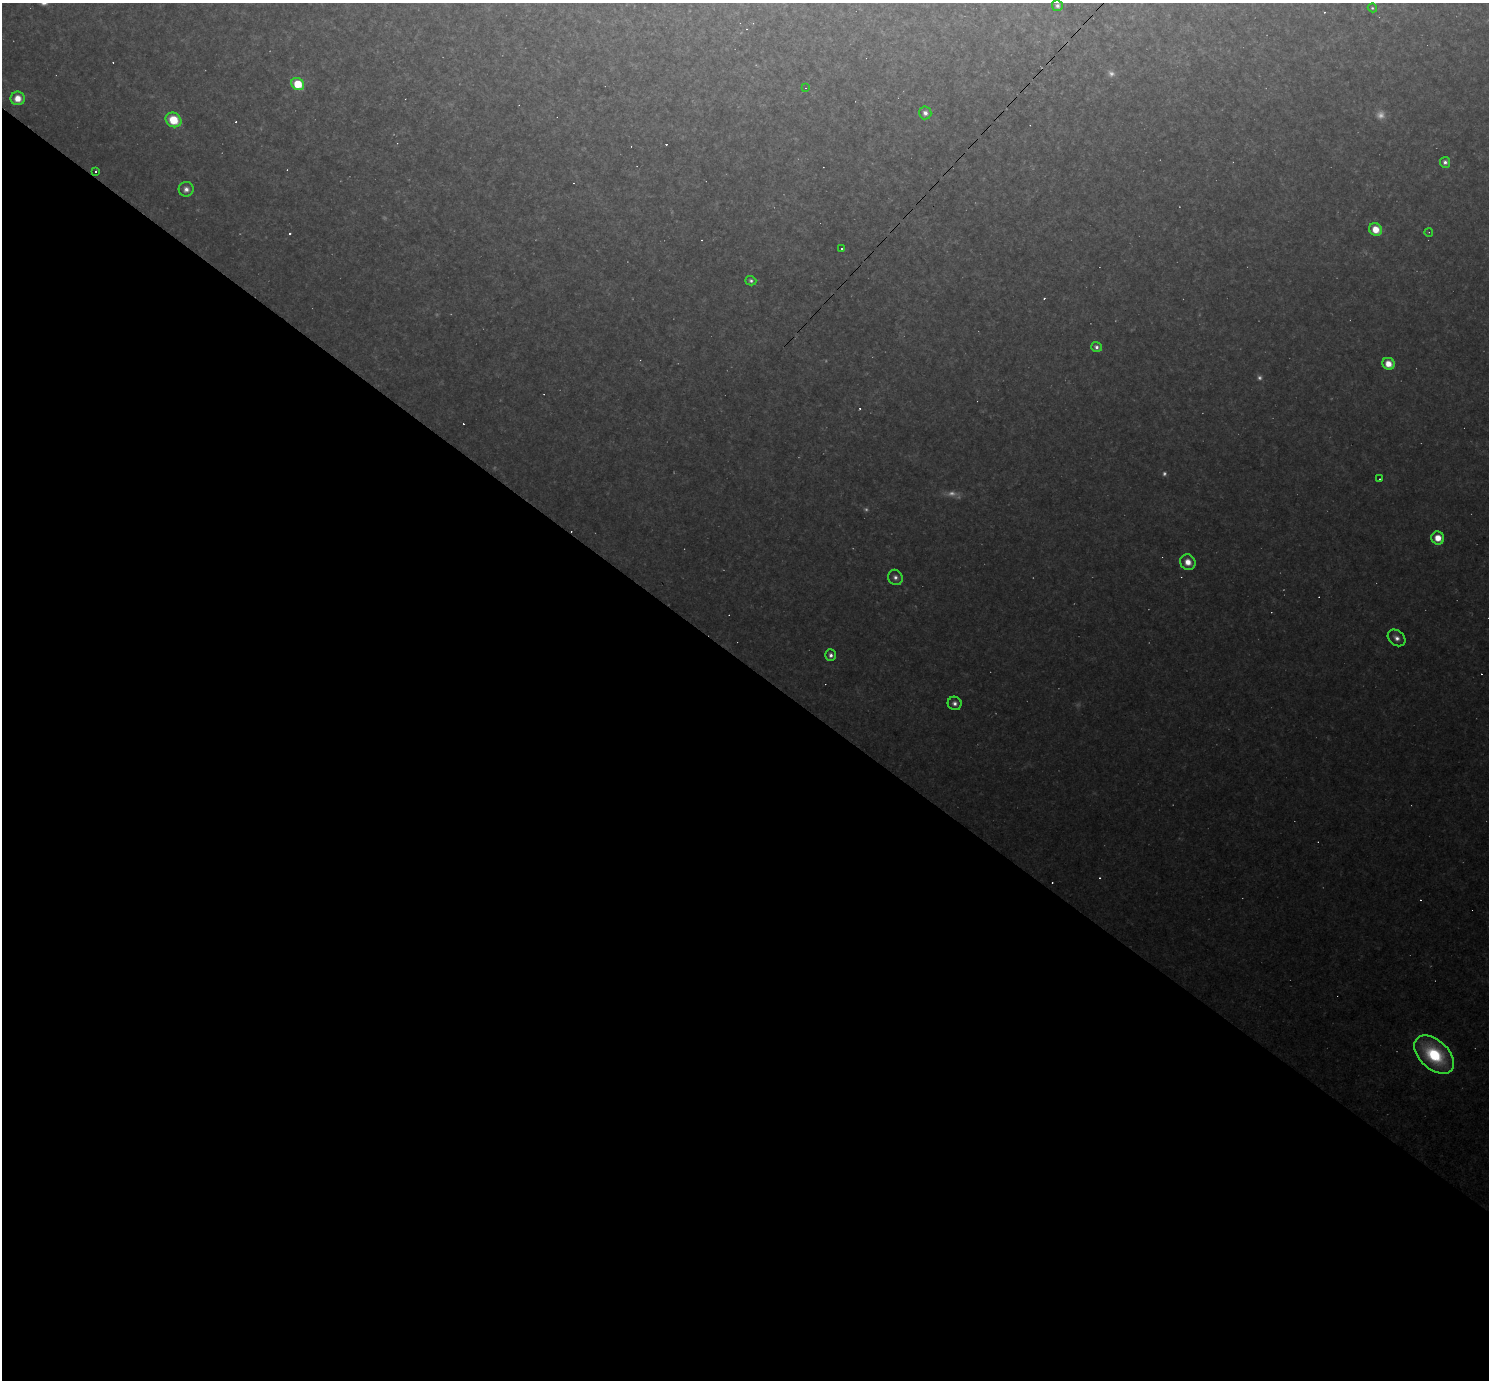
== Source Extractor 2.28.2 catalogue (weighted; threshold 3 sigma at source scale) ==
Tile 14 of 4 x 4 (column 2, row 4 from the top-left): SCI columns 1488-2974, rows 293-1670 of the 5949 x 5952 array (HDU 1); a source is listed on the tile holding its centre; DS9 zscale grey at full resolution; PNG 1491 x 1382 px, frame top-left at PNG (2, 3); each listed source drawn as its Kron ellipse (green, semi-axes under 4 px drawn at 4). Shown black and unused: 52% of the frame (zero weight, under 2 of 3 exposures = <1% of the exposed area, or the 3 px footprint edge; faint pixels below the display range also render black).
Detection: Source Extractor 2.28.2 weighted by HDU 2 'WHT'; one run over the whole footprint, this tile lists its part. Background 0.0987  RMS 0.01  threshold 0.0455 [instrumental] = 3 sigma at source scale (4.5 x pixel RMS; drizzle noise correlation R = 1.50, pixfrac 1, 0.05/0.05 arcsec/px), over >= 5 px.
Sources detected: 66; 15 too faint to see at this stretch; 27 cosmic-ray / hot-pixel residue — neither listed nor drawn; the other 24 listed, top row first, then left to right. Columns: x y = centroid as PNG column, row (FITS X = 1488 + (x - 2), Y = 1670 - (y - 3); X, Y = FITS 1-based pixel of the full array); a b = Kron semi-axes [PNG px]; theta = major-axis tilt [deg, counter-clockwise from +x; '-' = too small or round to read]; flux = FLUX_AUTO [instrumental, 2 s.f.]
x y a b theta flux
1057 6 5 5 - 4.2
1372 8 4 4 - 1.8
298 84 7 5 -43 53
806 88 4 3 - 0.76
18 98 7 7 - 18
925 113 6 6 - 7.5
174 120 8 7 - 43
1445 162 5 5 - 5.3
96 172 3 3 - 13
186 189 7 7 - 7.5
1376 230 7 6 - 22
1429 232 4 3 - 0.88
841 249 3 3 - 2.4
751 281 5 4 - 3.2
1096 347 5 5 - 4.5
1388 364 6 6 - 18
1380 479 3 2 - 1.5
1438 538 6 6 - 19
1188 562 8 7 - 16
895 577 8 7 - 5.2
1397 638 10 7 -38 7.4
831 655 6 5 - 5.2
955 703 7 6 - 5.5
1434 1055 23 14 -43 110